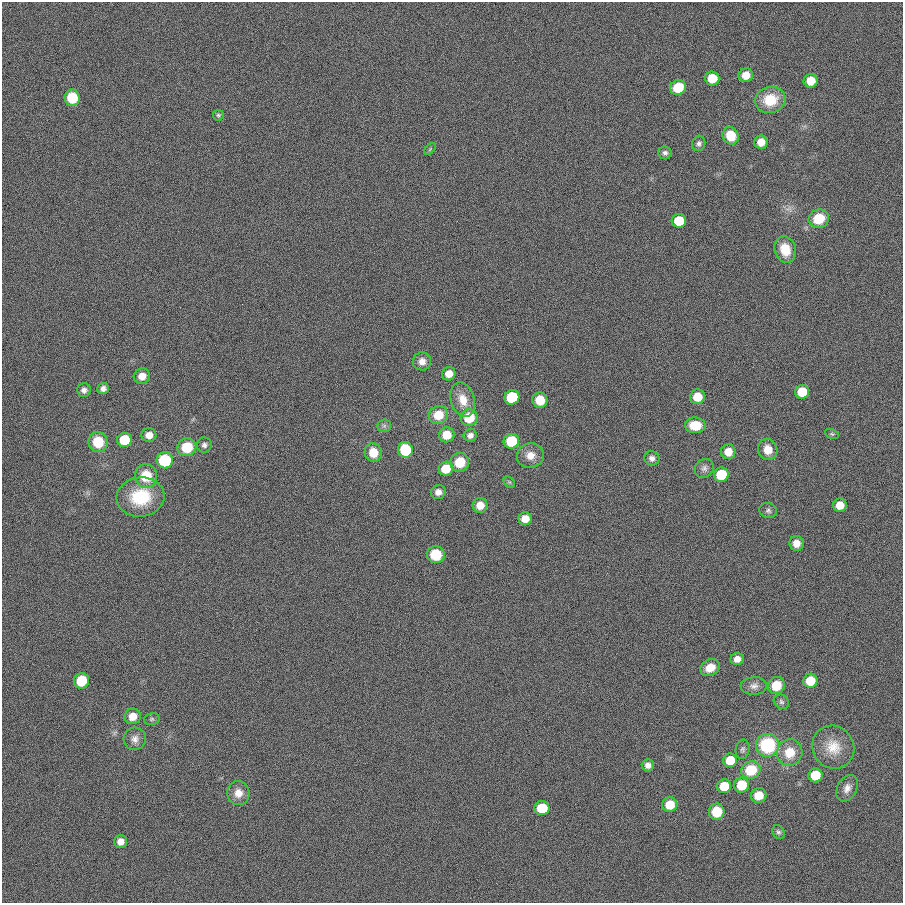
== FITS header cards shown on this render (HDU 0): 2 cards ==
NAXIS1  =                  901
NAXIS2  =                  901

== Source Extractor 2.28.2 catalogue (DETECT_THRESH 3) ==
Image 901 x 901 px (HDU 0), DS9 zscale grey, 1 PNG px = 1 image px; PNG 905 x 905 px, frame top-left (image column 1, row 901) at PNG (2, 2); each listed source drawn as its Kron ellipse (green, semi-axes under 4 px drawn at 4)
Background 0.0011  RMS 0.099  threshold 0.296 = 3 sigma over >= 5 px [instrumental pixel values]
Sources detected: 87; all 87 listed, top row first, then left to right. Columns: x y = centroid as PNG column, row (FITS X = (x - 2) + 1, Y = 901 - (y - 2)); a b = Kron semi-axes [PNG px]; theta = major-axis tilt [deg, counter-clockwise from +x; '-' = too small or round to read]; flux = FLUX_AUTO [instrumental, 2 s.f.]
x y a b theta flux
746 75 7 7 - 74
712 78 7 7 - 150
811 81 7 7 - 110
678 87 8 7 - 200
72 98 8 7 - 220
770 100 15 13 15 190
218 115 5 5 - 10
731 136 9 8 - 140
761 142 6 6 - 72
699 143 8 6 73 19
430 149 7 4 46 8.5
665 153 7 6 - 19
819 219 10 9 - 170
679 221 7 7 - 230
785 250 14 10 -73 130
422 361 9 9 - 47
449 374 7 6 - 62
142 376 8 7 - 63
103 389 6 5 - 28
84 390 7 7 - 26
802 392 7 7 - 200
512 397 7 7 - 410
697 397 7 7 - 130
463 400 18 12 -74 110
540 400 7 7 - 130
438 415 10 9 - 150
469 418 8 8 - 200
695 425 10 8 -1 140
384 426 7 6 - 16
832 434 7 4 -25 10
149 435 7 7 - 54
447 435 8 7 - 120
470 435 7 6 - 28
124 440 7 7 - 290
511 441 8 7 - 280
98 442 10 9 - 180
204 445 7 7 - 22
187 447 9 9 - 200
405 450 8 7 - 370
768 450 11 9 -72 86
373 452 9 8 - 120
728 452 7 7 - 72
530 455 13 12 - 76
652 458 7 7 - 28
165 460 8 8 - 390
460 462 9 9 - 150
704 468 10 9 - 29
446 469 7 7 - 160
721 475 7 7 - 280
146 476 12 11 - 170
509 482 6 5 - 11
438 492 7 7 - 34
140 497 24 19 6 330
480 505 7 7 - 77
840 505 7 6 - 88
768 511 9 7 -16 20
525 519 6 6 - 81
796 543 7 7 - 61
436 555 9 8 - 210
737 659 6 6 - 46
710 668 10 8 26 86
81 681 8 7 - 210
810 681 7 7 - 150
754 686 13 9 4 39
776 686 9 8 - 140
781 702 8 6 -37 17
133 716 8 7 - 79
152 719 8 5 15 14
135 739 11 11 - 46
767 745 11 11 - 480
833 747 22 20 -53 150
743 749 10 7 80 19
790 753 13 13 - 130
730 760 7 6 - 170
648 765 6 6 - 32
751 770 9 8 - 250
815 775 7 7 - 200
742 785 7 7 - 200
724 786 7 7 - 180
847 788 14 9 62 49
238 793 12 11 - 70
759 795 8 7 - 100
670 805 8 7 - 130
542 808 7 7 - 250
717 812 8 7 - 190
778 832 7 6 - 15
120 841 6 6 - 48